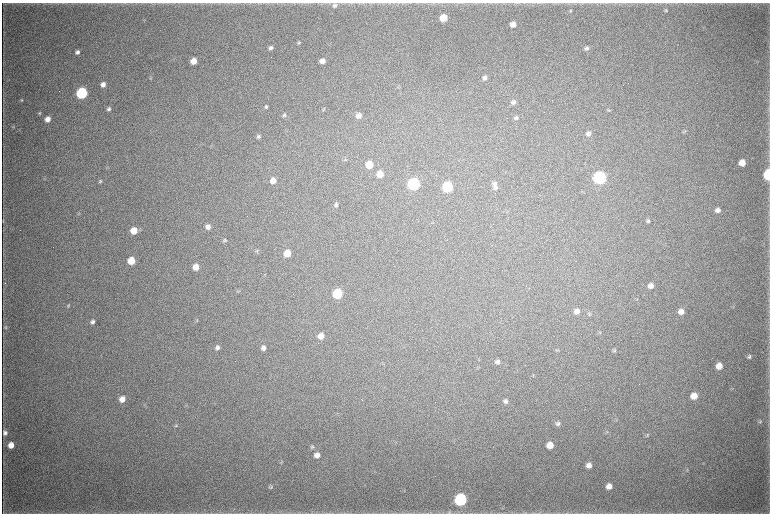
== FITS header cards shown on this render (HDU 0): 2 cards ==
NAXIS1  =                 1536 / length of data axis 1
NAXIS2  =                 1023 / length of data axis 2

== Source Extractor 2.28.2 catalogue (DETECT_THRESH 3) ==
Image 1536 x 1023 px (HDU 0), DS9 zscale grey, zoomed out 1/2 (1 PNG px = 2 x 2 image px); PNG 772 x 516 px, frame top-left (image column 1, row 1022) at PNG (2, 3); no overlay
Background 3940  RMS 35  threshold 106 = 3 sigma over >= 5 px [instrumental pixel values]
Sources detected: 106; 7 cannot appear on this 1/2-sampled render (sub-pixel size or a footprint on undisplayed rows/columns) and are not listed; the other 99 listed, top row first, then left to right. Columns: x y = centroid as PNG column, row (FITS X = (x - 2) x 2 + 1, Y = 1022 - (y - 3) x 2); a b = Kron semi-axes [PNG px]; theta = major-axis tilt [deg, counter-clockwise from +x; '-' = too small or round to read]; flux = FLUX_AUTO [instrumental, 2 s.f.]
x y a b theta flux
335 5 6 5 - 2.0e+04
666 10 4 4 - 1.0e+04
570 11 5 4 - 9.2e+03
443 18 5 5 - 1.7e+05
513 24 5 4 - 6.7e+04
299 43 5 4 - 9.3e+03
271 48 5 4 - 2.1e+04
586 48 6 5 - 2.1e+04
77 52 5 4 - 2.5e+04
194 61 5 4 - 8.3e+04
322 61 5 4 - 6.0e+04
758 61 3 2 - 4.2e+03
151 78 4 3 - 7.1e+03
485 78 5 5 - 2.8e+04
103 84 5 5 - 4.4e+04
399 87 5 3 - 7.4e+03
82 93 6 5 - 1.2e+06
21 100 4 3 - 7.9e+03
513 102 5 5 - 2.2e+04
266 107 4 4 - 1.2e+04
109 109 5 4 - 1.8e+04
324 109 6 3 40 7.6e+03
609 110 4 4 - 8.3e+03
39 113 5 4 - 8.8e+03
284 115 6 5 - 1.4e+04
359 116 6 5 - 4.1e+04
516 118 6 5 - 1.5e+04
48 119 5 5 - 5.9e+04
13 127 5 3 - 6.7e+03
684 131 5 4 - 9.8e+03
588 134 6 5 - 2.7e+04
258 137 5 4 - 1.5e+04
345 160 5 4 - 8.4e+03
742 163 5 5 - 1.0e+05
369 165 6 5 - 1.7e+05
107 168 3 2 - 5.6e+03
380 174 5 5 - 1.1e+05
768 175 6 4 88 7.0e+05
600 178 6 6 - 2.0e+06
100 181 5 4 - 9.7e+03
273 181 6 5 - 6.5e+04
414 184 6 6 - 1.6e+06
495 184 7 6 - 2.4e+04
447 187 6 6 - 7.2e+05
496 188 6 5 - 1.9e+04
336 205 5 4 - 1.6e+04
718 210 6 5 - 3.2e+04
79 213 4 2 - 4.7e+03
3 221 6 2 90 6.2e+03
648 221 6 5 - 1.4e+04
208 227 5 5 - 3.8e+04
134 231 6 5 - 1.4e+05
224 240 6 4 35 1.3e+04
257 251 5 4 - 9.8e+03
287 253 6 5 - 1.3e+05
131 261 5 5 - 1.8e+05
196 267 5 5 - 8.7e+04
651 286 6 5 - 4.0e+04
239 291 4 3 - 6.0e+03
337 294 6 5 - 5.1e+05
637 299 4 2 - 3.9e+03
68 306 5 4 - 7.4e+03
577 311 6 6 - 4.3e+04
681 312 6 6 - 5.4e+04
589 314 6 4 35 1.1e+04
197 320 3 2 - 4.7e+03
92 322 5 4 - 2.3e+04
6 327 6 4 3 1.1e+04
600 332 4 3 - 7.1e+03
321 336 6 5 - 5.9e+04
217 347 6 5 - 2.3e+04
264 348 6 5 - 3.0e+04
558 350 5 3 - 7.2e+03
614 350 5 5 - 1.2e+04
749 357 5 4 - 1.6e+04
497 362 6 5 - 2.4e+04
719 366 6 5 - 8.0e+04
694 396 6 5 - 9.9e+04
122 399 6 5 - 7.2e+04
362 400 2 1 - 1.9e+03
505 401 6 5 - 2.2e+04
186 406 4 3 - 5.8e+03
760 421 6 4 82 1.1e+04
558 423 6 5 - 1.9e+04
176 426 5 4 - 9.8e+03
5 433 6 5 - 2.5e+04
647 435 5 3 - 8.4e+03
11 445 5 5 - 7.5e+04
550 445 5 5 - 1.0e+05
312 447 6 5 - 1.4e+04
317 455 6 6 - 4.9e+04
281 462 5 2 - 4.8e+03
589 465 5 5 - 4.1e+04
687 470 4 4 - 7.7e+03
609 486 5 5 - 5.3e+04
271 487 6 5 - 1.2e+04
460 499 6 6 - 1.6e+06
449 512 6 5 - 1.2e+04
525 513 5 3 - 7.9e+03
At the frame edge (FLAGS 8, measured only in part): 3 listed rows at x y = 768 175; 449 512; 525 513
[7 sub-pixel or undisplayed-footprint detections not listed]